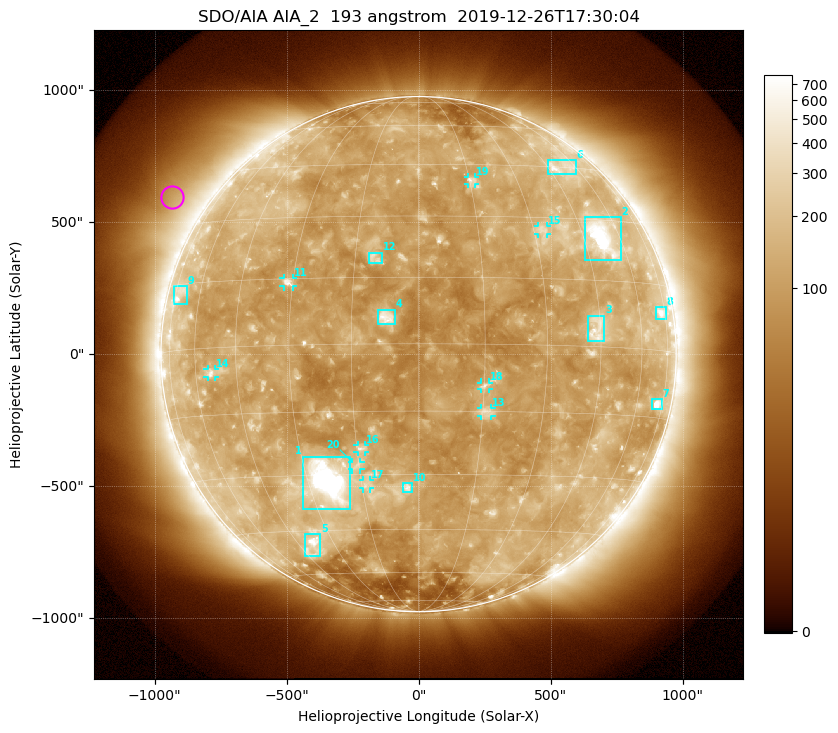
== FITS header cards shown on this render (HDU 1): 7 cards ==
TELESCOP= 'SDO/AIA'
INSTRUME= 'AIA_2'
WAVELNTH=                  193
WAVEUNIT= 'angstrom'
DATE-OBS= '2019-12-26T17:30:04.85'
CTYPE1  = 'HPLN-TAN'
CTYPE2  = 'HPLT-TAN'

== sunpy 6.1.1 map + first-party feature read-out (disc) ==
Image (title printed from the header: SDO/AIA AIA_2  193 angstrom  2019-12-26T17:30:04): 1024 x 1024 px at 2.4 arcsec/px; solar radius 976 arcsec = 407 px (full disc in frame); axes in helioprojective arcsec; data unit not stated in the header (colour bar unlabelled)
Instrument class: DISC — disc imager (sunpy class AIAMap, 193 A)
Bright regions (active regions / flare kernels): reference = the median radial profile (limb darkening/brightening removed); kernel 9 px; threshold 5 sigma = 171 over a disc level ~118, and >= 1.15x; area >= 12 px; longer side >= 10 px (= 24 arcsec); searched inside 0.97 R_sun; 26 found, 20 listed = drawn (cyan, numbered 1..; 9 of them under ~33 arcsec drawn as corner ticks so the feature stays visible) (cap 20 boxes per figure: the strongest are kept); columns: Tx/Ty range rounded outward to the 5 arcsec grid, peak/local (2 s.f.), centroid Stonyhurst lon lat
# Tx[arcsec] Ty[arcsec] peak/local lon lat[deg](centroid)
1 -440..-260 -585..-385 21 -24 -32
2 625..765 355..520 9.7 +52 +25
3 640..705 45..150 4.4 +44 +4
4 -155..-90 110..170 6.6 -7 +6
5 -430..-370 -765..-680 5.8 -39 -49
6 490..595 680..735 4.2 +51 +45
7 885..925 -210..-170 6.3 +71 -12
8 900..935 135..180 3.8 +72 +9
9 -930..-875 190..260 3 -71 +13
10 -60..-25 -525..-490 5 -3 -33
11 -510..-475 255..290 5.2 -31 +14
12 -190..-140 345..385 3.7 -10 +20
13 235..275 -235..-205 3.9 +16 -15
14 -800..-770 -90..-55 3.8 -54 -6
15 450..485 455..485 3 +33 +27
16 -230..-205 -370..-345 4 -14 -24
17 -210..-185 -510..-475 3.3 -14 -32
18 235..270 -135..-105 4.7 +15 -9
19 185..215 645..670 3.4 +16 +40
20 -255..-220 -440..-405 3.1 -16 -28
Off-limb structures (1.02-1.3 R_sun): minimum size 162 px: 6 found; the strongest spans PA ~35..75 deg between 1.06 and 1.3 R_sun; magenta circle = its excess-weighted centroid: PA ~55 deg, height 1.14 R_sun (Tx ~-935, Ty ~595 arcsec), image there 2.2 x the reference